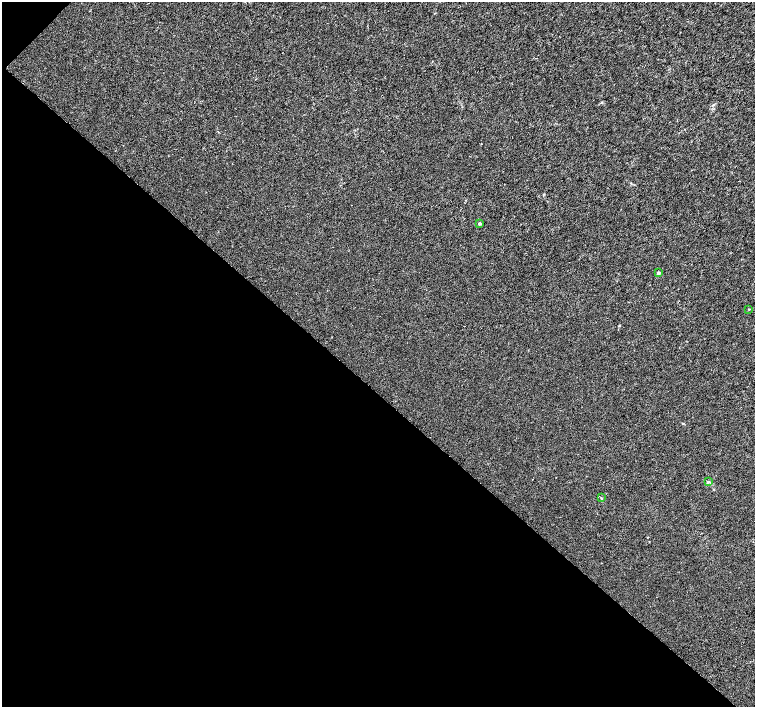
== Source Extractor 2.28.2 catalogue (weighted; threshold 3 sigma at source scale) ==
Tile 9 of 4 x 4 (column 1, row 3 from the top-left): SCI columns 8-1512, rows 1638-3046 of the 6026 x 6026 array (HDU 1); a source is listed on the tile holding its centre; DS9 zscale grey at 2 x 2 block average (1 PNG px = mean of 2 x 2 image px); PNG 757 x 709 px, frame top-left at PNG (2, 2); each listed source drawn as its Kron ellipse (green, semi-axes under 4 px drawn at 4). Shown black and unused: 45% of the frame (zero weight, under 3 of 4 exposures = <1% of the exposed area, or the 3 px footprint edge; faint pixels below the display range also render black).
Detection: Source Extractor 2.28.2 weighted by HDU 2 'WHT'; one run over the whole footprint, this tile lists its part. Background 0.00102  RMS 0.0021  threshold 0.00956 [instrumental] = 3 sigma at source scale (4.5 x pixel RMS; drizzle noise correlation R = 1.50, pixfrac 1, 0.0396/0.0396 arcsec/px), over >= 5 px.
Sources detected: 5; all 5 listed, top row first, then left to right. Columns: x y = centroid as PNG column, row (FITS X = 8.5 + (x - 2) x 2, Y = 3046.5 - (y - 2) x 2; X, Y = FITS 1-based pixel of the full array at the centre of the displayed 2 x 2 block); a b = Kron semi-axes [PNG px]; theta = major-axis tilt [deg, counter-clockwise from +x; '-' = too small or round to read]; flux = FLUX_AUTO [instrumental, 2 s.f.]
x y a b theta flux
479 224 2 2 - 1.1
658 273 2 2 - 2.1
749 309 3 2 - 0.31
708 482 3 3 - 0.53
601 498 3 2 - 0.35